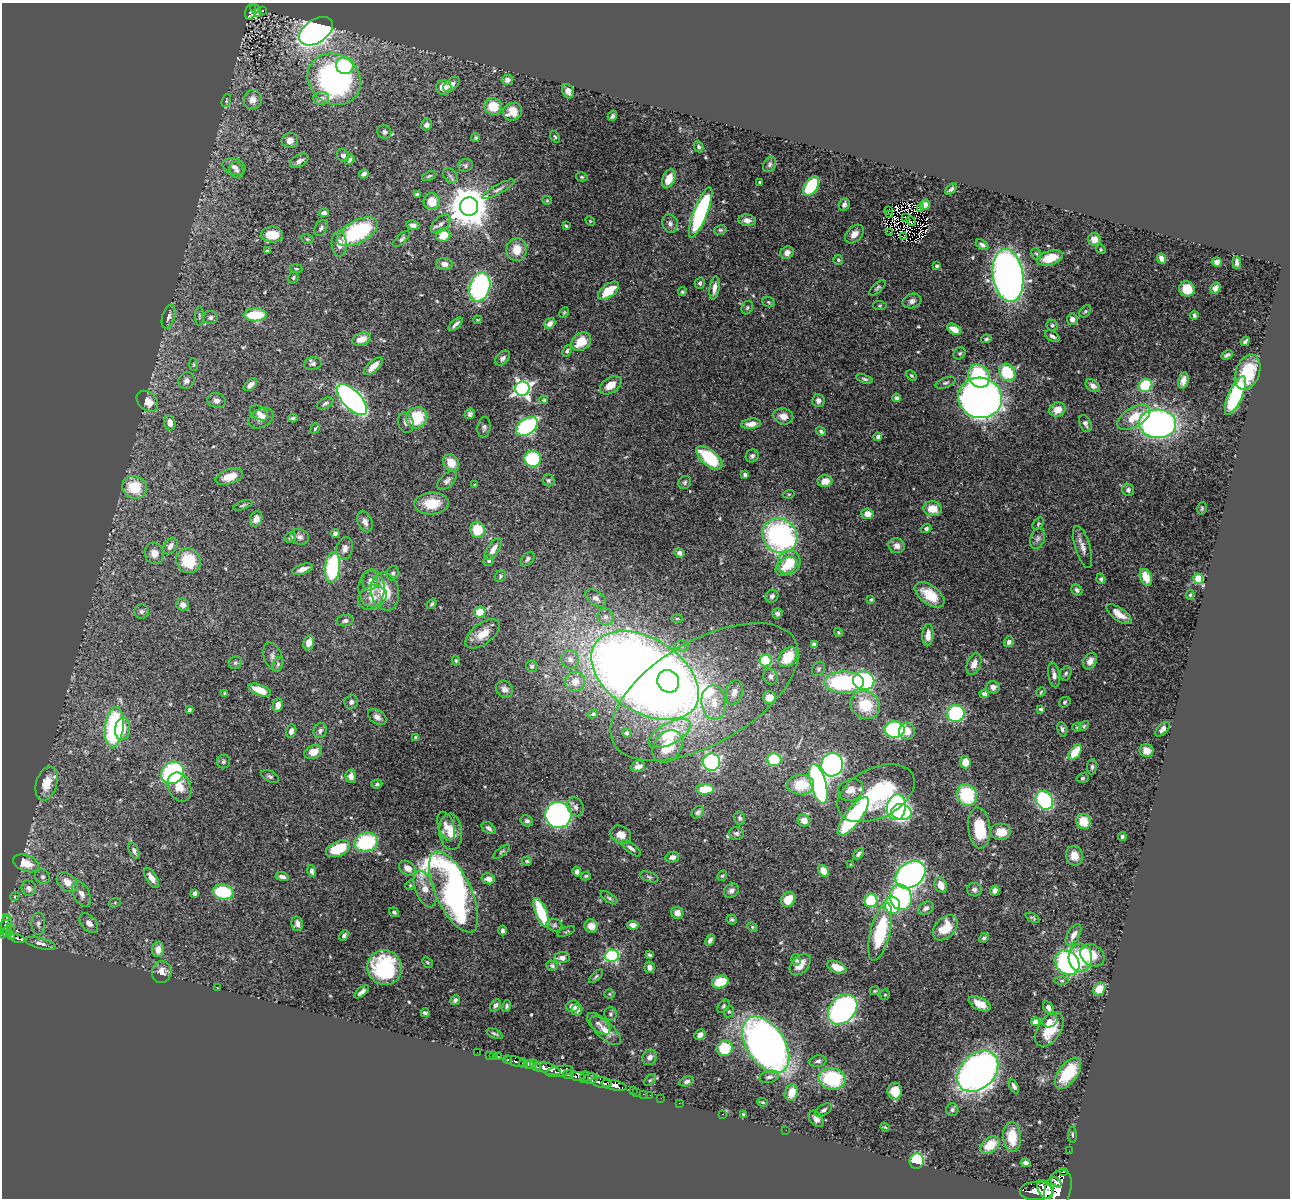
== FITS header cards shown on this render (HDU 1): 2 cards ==
NAXIS1  =                 1288
NAXIS2  =                 1196

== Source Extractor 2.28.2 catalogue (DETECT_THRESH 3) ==
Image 1288 x 1196 px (HDU 1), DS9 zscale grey, 1 PNG px = 1 image px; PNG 1292 x 1200 px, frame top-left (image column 1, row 1196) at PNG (2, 3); each listed source drawn as its Kron ellipse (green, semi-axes under 4 px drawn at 4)
Background 0.834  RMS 0.031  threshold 0.0931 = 3 sigma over >= 5 px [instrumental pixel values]
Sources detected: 544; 3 with non-positive FLUX_AUTO (blend fragments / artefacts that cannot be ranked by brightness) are neither listed nor drawn; of the other 541, the 500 brightest by FLUX_AUTO listed and drawn (41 fainter detections omitted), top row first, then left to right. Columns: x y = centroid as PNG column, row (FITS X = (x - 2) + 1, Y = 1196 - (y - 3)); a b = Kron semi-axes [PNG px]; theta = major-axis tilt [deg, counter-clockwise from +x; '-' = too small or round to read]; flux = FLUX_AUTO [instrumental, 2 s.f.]
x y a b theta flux
255 9 5 3 - 42
262 10 3 3 - 3.8
250 12 8 5 72 46
258 13 3 3 - 4.3
316 31 19 11 34 1200
345 66 9 8 - 110
334 79 28 24 -39 570
507 80 6 5 - 10
451 84 9 5 38 13
444 87 8 7 - 29
568 91 7 5 -65 12
321 98 8 6 1 16
226 100 7 4 72 3
253 100 9 9 - 20
493 106 9 8 - 48
513 112 10 8 24 35
612 116 5 3 - 5.4
427 125 5 5 - 8.3
384 132 7 6 - 5.5
555 137 6 4 -54 2.8
476 138 4 4 - 3.1
290 141 8 7 - 14
698 147 5 4 - 4.3
343 155 7 6 - 7.7
350 160 5 4 - 5.1
299 161 10 6 31 8.8
770 164 8 6 60 5
465 165 7 6 - 4.4
234 167 11 8 -20 12
237 170 8 6 -63 8.1
364 174 5 4 - 7.4
429 176 7 3 21 3.3
450 176 8 6 -46 5.3
582 177 6 4 -15 3.1
669 179 10 6 68 31
760 182 3 3 - 3.1
811 186 11 6 57 110
498 189 18 4 28 8.1
951 189 7 4 41 5.3
417 194 4 3 - 7.1
547 200 5 4 - 2.7
432 201 8 8 - 35
844 205 6 5 - 8
925 205 5 4 - 9.1
469 207 9 9 - 7300
921 209 4 2 - 2.5
888 210 3 2 - 2.7
701 212 27 7 69 310
324 213 5 4 - 11
890 215 3 2 - 2.8
905 217 3 2 - 2.9
747 220 9 5 -8 11
590 221 5 4 - 2.4
911 221 5 2 - 2.6
441 224 11 6 41 9
670 224 9 7 -69 8.3
413 225 7 5 -10 11
566 226 4 2 - 2.8
321 228 9 6 57 5.9
720 230 6 5 - 3.5
357 232 22 11 29 200
890 232 3 2 - 2.6
272 234 11 8 -2 36
854 234 11 7 44 16
443 235 7 6 - 35
903 237 3 2 - 2.6
307 239 6 4 -21 3.2
402 239 10 4 44 5
1094 239 6 6 - 21
339 244 12 7 -86 19
982 245 7 4 -33 6.4
1101 249 5 4 - 2.4
517 250 11 10 - 35
267 251 4 3 - 3.6
787 253 7 6 - 12
1036 254 6 4 -65 3.2
1050 258 13 7 17 47
1161 258 5 4 - 12
838 260 5 5 - 3
1217 262 5 5 - 8.2
1237 262 6 4 -84 6.7
444 264 8 6 -4 14
937 266 4 3 - 4.4
296 269 6 3 -8 2.6
1008 275 26 15 -82 1300
293 278 6 5 - 3.4
700 283 6 5 - 4.8
480 287 15 10 74 360
714 288 12 5 82 14
877 288 10 4 43 4.2
1215 288 6 4 62 8.2
1187 289 8 7 - 38
608 291 12 6 38 51
682 292 4 4 - 3.2
912 301 9 7 17 8.8
769 302 6 5 - 3.4
880 306 7 4 -5 3.2
747 308 7 5 60 3.7
1085 311 7 5 49 3.7
564 312 6 4 63 2.6
255 315 11 6 1 89
1194 315 4 3 - 3.8
199 316 10 3 90 3.5
169 317 12 6 74 11
210 318 7 6 - 6.6
1072 319 6 5 - 11
477 320 4 3 - 2.4
550 323 6 5 - 13
456 324 9 3 43 6.1
1052 325 6 5 - 4
954 329 7 5 -31 21
1052 336 8 5 -30 6.9
362 339 10 6 19 22
986 339 5 4 - 3.7
1245 341 5 3 - 4.1
581 342 11 8 42 44
567 351 6 4 64 4.9
960 353 6 5 - 3.9
1227 355 6 3 28 4.8
503 358 9 6 46 7.1
313 364 9 6 11 6.3
194 365 6 4 -85 3
373 366 12 5 43 25
1007 372 9 7 -57 96
1248 372 18 12 70 85
911 376 6 4 -44 3.1
979 376 12 10 -58 150
865 379 8 4 -16 4.3
186 381 9 7 53 9.8
1183 381 8 5 78 11
946 383 10 5 19 5.4
250 385 8 4 42 9.5
611 385 12 7 34 25
1146 385 7 6 - 150
1093 386 8 5 -37 10
522 389 7 7 - 820
1235 395 21 7 67 210
896 398 4 4 - 6.1
980 398 22 20 -15 1900
352 400 19 9 -46 730
544 400 4 4 - 3
818 400 6 6 - 9.5
147 401 12 9 -43 27
216 401 9 7 -16 10
325 403 9 5 25 6.7
1057 410 8 7 - 28
259 413 10 6 -31 8.8
470 414 5 5 - 5.7
783 416 10 8 -14 18
1134 417 18 9 31 55
261 418 13 9 30 17
293 418 5 4 - 4
417 418 11 10 - 91
170 423 7 5 -74 17
406 423 10 7 -74 9.4
1085 423 9 5 -70 7.7
751 424 10 5 7 17
1158 424 18 14 -5 810
527 426 12 8 36 340
484 427 10 6 82 6.2
315 428 5 3 - 2.6
821 431 5 4 - 5.1
878 437 4 4 - 7.7
752 456 7 6 - 5.7
709 458 16 7 -40 110
532 459 8 7 - 140
451 463 9 7 -53 29
745 475 4 3 - 5.6
229 477 14 7 17 29
548 480 6 6 - 4.2
447 481 11 6 42 8.1
825 481 7 6 - 25
685 482 7 6 - 4.4
475 485 3 3 - 3
134 487 12 11 - 67
1128 490 6 6 - 6.2
789 494 6 3 17 2.5
432 503 17 11 1 53
243 505 10 4 21 4
1202 508 6 4 76 3.2
933 509 9 7 -8 35
867 514 6 5 - 20
256 519 8 6 68 15
365 522 11 7 -67 11
1038 524 7 4 48 3.3
926 528 5 4 - 4.7
477 530 8 7 - 56
335 533 4 4 - 8.5
780 536 18 16 -42 460
290 537 6 5 - 5.8
300 537 9 7 -17 8.7
1038 538 11 7 72 8.5
170 546 9 6 57 10
897 546 8 7 - 14
1083 547 22 7 -74 15
345 548 11 8 78 12
493 549 13 5 57 19
154 553 11 9 -72 18
679 553 5 4 - 7.7
528 559 8 5 50 6.4
188 561 13 11 -53 75
489 561 6 5 - 5.3
789 562 12 11 - 56
786 566 12 7 35 39
332 567 15 7 84 230
302 569 11 5 19 15
393 573 7 6 - 4.7
500 576 6 5 - 4
1146 577 9 5 -69 30
1101 579 5 4 - 4.2
1198 579 5 5 - 130
370 580 10 8 82 9.8
371 588 19 13 -90 31
1077 590 6 5 - 5.9
385 591 19 14 -78 62
930 595 17 9 -37 52
1190 595 5 4 - 3.1
772 596 7 6 - 6.6
372 597 15 11 26 23
596 598 11 6 -35 9
871 599 4 3 - 3
432 604 6 3 53 3.3
183 605 6 6 - 10
141 611 7 7 - 6.5
480 612 5 5 - 56
777 613 5 5 - 6
1119 614 15 6 -35 21
606 617 8 8 - 9.5
677 619 5 3 - 2.4
345 621 8 5 9 6.5
838 632 5 4 - 2.4
482 634 20 10 37 33
928 635 11 5 86 16
1009 642 5 5 - 6.7
309 643 8 5 75 20
814 644 4 4 - 5.5
681 646 7 5 -3 6.3
273 657 15 9 -69 13
788 657 11 8 51 62
570 659 9 8 - 13
456 661 5 4 - 3
766 661 6 6 - 130
1090 661 9 6 62 12
235 663 7 6 - 4.6
278 664 7 5 72 4.5
974 664 11 7 70 14
532 666 6 5 - 4.9
818 669 8 6 53 4.5
1066 673 7 5 73 4.6
645 675 59 36 -32 3900
1054 675 12 5 -80 11
770 677 8 7 - 7.1
668 681 11 10 - 520
864 681 10 9 - 360
575 682 10 9 - 23
844 682 19 10 0 250
993 687 7 6 - 11
504 689 9 8 - 12
260 690 12 5 -22 43
704 692 104 51 30 490
734 692 12 8 75 15
1041 692 5 4 - 2.4
225 693 4 3 - 2.8
984 694 4 4 - 8.1
769 697 7 6 - 22
351 702 7 6 - 7.4
714 702 17 12 -83 41
1065 702 6 5 - 3.9
278 705 7 5 80 14
865 705 15 13 -33 80
1041 709 4 3 - 3.5
189 710 4 3 - 4.6
956 713 9 8 - 200
593 714 5 4 - 3.7
377 717 10 6 -36 9.7
1084 726 5 4 - 2.6
114 727 20 9 84 280
1077 727 4 4 - 2.3
122 729 11 7 82 30
1062 729 7 4 -74 5
1163 729 9 5 45 9.2
895 730 10 8 -5 340
291 731 7 5 73 9.9
320 731 7 6 - 6.8
907 731 8 8 - 23
627 733 4 4 - 5.2
670 734 23 10 29 83
416 738 4 4 - 6.6
668 746 18 13 53 62
1147 751 7 6 - 21
313 752 9 6 21 29
1075 752 8 5 52 60
774 760 7 6 - 110
223 762 7 6 - 4.3
712 762 9 8 - 360
965 762 6 5 - 35
832 765 12 11 - 730
638 766 7 6 - 14
1092 767 8 5 83 4.8
173 773 12 10 40 260
270 776 9 5 -25 5
351 776 7 5 -87 11
1083 778 6 4 16 3.3
47 783 17 10 74 40
377 784 5 4 - 3.4
818 784 20 7 -74 660
800 785 13 10 2 62
180 787 15 11 -66 28
705 789 9 5 1 55
851 790 13 10 21 24
876 793 41 25 27 230
967 795 11 9 -66 130
1044 800 10 8 -54 270
575 807 10 8 -62 9.7
896 807 13 9 82 600
698 812 7 5 47 5.2
901 812 10 8 -10 170
558 815 13 13 - 680
853 816 23 8 53 200
740 818 7 5 -75 4.8
804 820 6 6 - 19
527 821 6 5 - 5.4
1084 821 8 7 - 44
446 826 15 8 -72 18
488 828 8 5 -35 6.5
979 828 20 11 -84 81
451 832 18 11 -86 35
1001 832 10 8 0 31
736 833 7 6 - 6.6
621 835 11 8 -28 23
1122 837 4 4 - 4.4
366 842 12 9 17 160
631 848 12 5 -37 8.4
338 849 13 7 23 77
134 851 8 4 -64 6.2
502 852 10 3 38 3.3
858 854 6 4 44 6.9
1074 856 10 8 -80 22
672 857 7 5 13 9.2
527 861 5 4 - 3.6
26 863 13 8 -21 39
851 865 3 3 - 2.4
407 868 9 6 -32 19
312 871 6 4 -75 7.2
824 871 6 4 -56 26
577 872 5 4 - 8.3
911 875 16 12 36 880
586 876 5 4 - 3
722 876 6 4 59 3
42 877 8 7 - 6.1
282 877 7 4 -15 8.2
649 877 9 5 -18 4.9
151 878 11 5 -57 16
488 879 7 5 -13 15
67 882 12 8 -41 25
410 885 5 4 - 2.7
941 885 8 6 -66 21
29 888 8 7 - 11
425 889 19 9 -68 27
974 890 7 6 - 6.1
731 891 8 6 40 8.6
995 891 5 4 - 8.4
223 892 10 7 -10 110
454 892 44 17 -65 960
195 893 4 4 - 10
81 894 14 8 -64 15
15 896 5 4 - 2.3
901 897 13 11 -73 230
609 898 9 4 -34 4.8
788 899 8 6 53 34
871 901 7 6 - 95
115 902 6 4 20 3.1
892 905 9 7 -76 140
926 908 8 6 32 9
394 912 5 4 - 4.3
541 913 16 5 -68 120
677 913 6 6 - 16
6 917 3 2 - 14
1033 918 7 4 -26 3.2
732 919 5 4 - 3.9
89 923 11 7 -49 12
6 924 9 5 79 120
38 924 11 7 -90 8.1
297 924 7 5 -76 9.7
554 925 8 6 -14 5.8
633 925 5 4 - 15
591 926 7 6 - 16
11 927 3 2 - 24
752 927 5 4 - 2.9
945 928 14 10 46 58
502 930 5 3 - 5.1
7 931 5 4 - 270
566 931 9 2 24 2.4
880 932 30 9 76 150
3 934 5 3 - 300
1073 935 12 5 60 14
12 936 4 3 - 90
344 936 5 4 - 4.7
17 938 7 3 -16 120
984 938 5 4 - 3.4
710 940 6 4 63 6.9
41 943 15 5 -14 11
158 949 8 6 88 14
649 955 4 3 - 3.9
1092 955 13 10 -38 38
612 956 7 6 - 280
562 958 8 5 2 12
1080 958 14 11 -86 110
796 960 6 4 -78 4.1
427 962 6 4 -45 3
1067 963 13 11 -48 390
800 965 12 8 45 24
552 966 6 5 - 4.7
649 967 6 5 - 9.4
837 967 10 5 -23 27
385 968 18 17 - 180
162 972 11 10 - 21
596 976 9 4 44 3.9
1062 981 7 4 0 3.4
720 982 8 6 21 70
217 988 3 2 - 2.4
1099 989 7 5 49 44
875 991 5 4 - 2.5
361 992 9 3 40 8.1
610 994 5 4 - 2.8
885 995 5 5 - 3.3
455 1000 5 4 - 5.6
980 1004 12 6 -26 21
495 1005 6 4 62 6.2
507 1006 6 4 75 3.7
573 1006 7 5 17 11
723 1006 7 5 51 4.1
1048 1008 7 4 -60 9.5
577 1009 6 5 - 13
843 1009 17 12 47 610
729 1012 6 5 - 3.8
425 1013 4 3 - 4.8
611 1014 7 6 - 4.7
1050 1021 8 6 26 8.6
1035 1022 4 4 - 30
599 1024 14 7 -41 11
1049 1029 19 11 56 64
605 1031 19 8 -43 25
495 1034 8 2 -24 3.5
700 1035 6 5 - 11
766 1045 31 19 -56 1400
725 1048 8 7 - 72
477 1052 2 2 - 3.9
489 1055 2 2 - 8.5
494 1056 2 2 - 5.1
498 1057 4 3 - 33
649 1057 8 7 - 9.7
508 1060 4 3 - 120
516 1061 11 5 -17 200
818 1061 8 5 11 6.4
523 1063 4 4 - 420
528 1064 5 3 - 640
535 1066 7 4 -48 500
548 1069 13 5 -18 1700
560 1071 14 5 8 570
978 1071 23 17 46 1600
1068 1073 18 9 53 70
568 1074 5 4 - 290
578 1076 7 4 -2 550
584 1077 6 3 66 240
769 1077 10 6 12 9.4
590 1078 7 5 9 270
832 1079 13 10 -12 170
650 1080 7 4 44 3.3
687 1081 7 5 16 6.3
601 1082 10 5 -8 1000
614 1085 13 5 -13 980
1014 1086 7 4 -61 5.9
633 1090 3 2 - 18
895 1091 8 7 - 37
637 1092 2 2 - 10
792 1093 8 6 77 39
643 1094 2 2 - 9.8
650 1095 2 2 - 8.7
661 1098 2 2 - 7
763 1102 5 4 - 2.7
679 1103 2 2 - 4.3
823 1110 9 5 34 5.8
952 1110 6 6 - 4.9
723 1114 3 2 - 120
743 1115 3 3 - 2.6
816 1119 9 6 -53 11
885 1127 5 4 - 2.3
786 1130 2 2 - 4.6
1073 1135 8 3 -89 3.3
1012 1137 15 9 -86 52
990 1145 11 7 37 48
1069 1151 2 2 - 5.4
917 1161 7 7 - 150
1026 1163 5 4 - 7.2
1063 1171 4 2 - 11
1056 1182 6 3 -46 370
1045 1189 10 6 -58 1800
1058 1189 20 13 71 3600
1037 1191 17 9 1 2900
At the frame edge (FLAGS 8, measured only in part): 1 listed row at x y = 3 934
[41 fainter detections neither listed nor drawn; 3 non-positive-flux detections neither listed nor drawn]